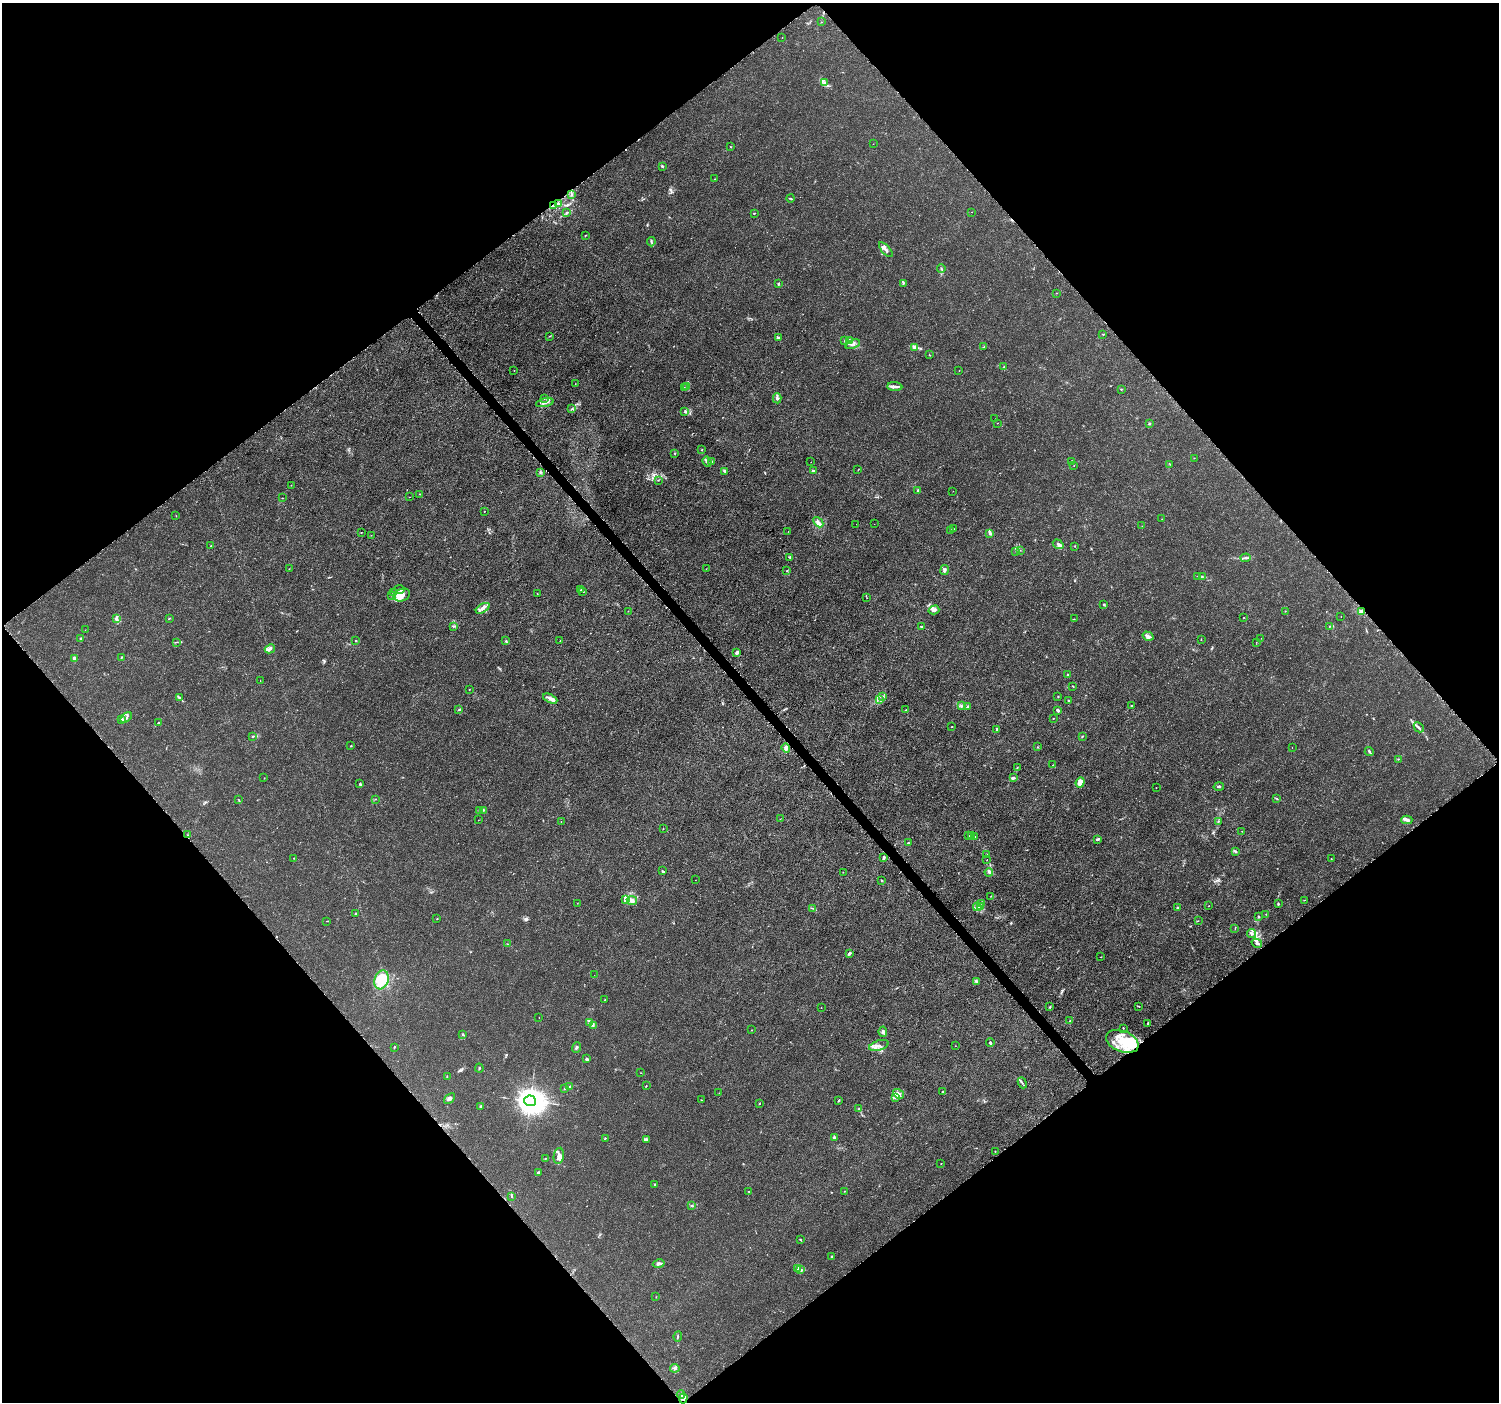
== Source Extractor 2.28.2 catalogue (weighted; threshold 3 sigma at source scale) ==
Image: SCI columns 23-6009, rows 166-5763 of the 6037 x 5992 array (HDU 1 of 3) = the unmasked area's bounding box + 8 px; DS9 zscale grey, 4 x 4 block average (1 PNG px = mean of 4 x 4 image px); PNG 1501 x 1404 px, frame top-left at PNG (2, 3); each listed source drawn as its Kron ellipse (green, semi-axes under 4 px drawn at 4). Shown black and unused: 50% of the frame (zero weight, under 3 of 5 exposures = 2% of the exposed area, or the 3 px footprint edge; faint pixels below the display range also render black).
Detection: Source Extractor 2.28.2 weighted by HDU 2 'WHT'. Background 0.00147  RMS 7.1e-04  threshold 0.00317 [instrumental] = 3 sigma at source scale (4.5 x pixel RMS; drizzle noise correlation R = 1.50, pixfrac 1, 0.0396/0.0396 arcsec/px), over >= 5 px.
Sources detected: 356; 1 too faint to see at this stretch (4 x 4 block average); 3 inside a brighter object's white glare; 12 cosmic-ray / hot-pixel residue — neither listed nor drawn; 7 coinciding with a brighter row at this scale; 49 inside a brighter listed object's ellipse — not listed separately; the other 284 listed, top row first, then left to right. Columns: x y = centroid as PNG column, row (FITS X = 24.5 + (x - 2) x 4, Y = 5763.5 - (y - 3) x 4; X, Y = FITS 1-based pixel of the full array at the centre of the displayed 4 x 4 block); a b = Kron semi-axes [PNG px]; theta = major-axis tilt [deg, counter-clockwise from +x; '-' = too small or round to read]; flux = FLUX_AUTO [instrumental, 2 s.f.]
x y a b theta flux
821 22 2 2 - 0.15
782 38 2 2 - 0.12
825 82 3 2 - 0.52
873 144 2 2 - 0.068
731 147 2 2 - 0.2
662 166 3 2 - 0.46
715 179 2 2 - 0.16
571 195 2 2 - 0.2
791 198 4 2 - 0.31
558 204 2 2 - 0.2
553 206 3 2 - 0.72
567 212 3 2 - 0.45
972 212 2 2 - 0.13
754 213 3 2 - 0.21
585 235 3 2 - 0.26
651 242 4 2 - 0.37
886 250 9 3 -49 1.5
941 269 4 2 - 0.43
778 283 3 2 - 0.35
903 283 3 2 - 0.47
1056 293 2 2 - 0.15
1103 334 2 2 - 0.25
549 336 2 2 - 0.15
779 337 2 2 - 0.32
849 340 3 3 - 0.71
845 341 2 2 - 0.29
853 344 7 4 23 1.5
983 347 3 2 - 0.36
915 348 3 3 - 0.81
929 355 2 2 - 0.12
1004 367 3 2 - 0.53
514 370 2 2 - 0.099
959 371 2 2 - 0.087
575 384 2 2 - 0.11
895 386 7 3 -6 1.5
684 387 2 2 - 0.19
687 387 2 2 - 0.2
1121 389 2 2 - 0.2
544 398 2 2 - 0.19
777 398 5 3 - 1.2
545 403 9 3 12 1.7
572 409 3 2 - 0.35
685 412 4 2 - 0.54
995 419 2 2 - 0.12
997 423 2 2 - 0.14
1149 423 3 2 - 0.48
702 450 2 2 - 0.19
675 453 3 2 - 0.27
1194 458 2 2 - 0.17
712 461 2 2 - 0.25
1071 461 2 2 - 0.29
707 462 5 3 - 1.2
811 462 2 2 - 0.091
1170 464 2 2 - 0.1
1074 466 2 2 - 0.1
813 470 2 2 - 0.48
858 470 2 2 - 0.15
724 471 4 2 - 0.71
540 472 2 2 - 0.37
658 480 2 2 - 0.11
291 485 2 2 - 0.11
918 491 3 2 - 0.96
953 491 2 2 - 0.1
420 494 2 2 - 0.14
409 497 2 2 - 0.11
282 498 2 2 - 0.19
484 511 2 2 - 0.12
176 516 2 2 - 0.11
1162 519 2 2 - 0.093
818 522 6 3 -46 1.3
856 524 2 2 - 0.061
874 524 2 2 - 0.072
1142 526 2 2 - 0.081
953 529 3 2 - 0.42
788 531 2 2 - 0.1
951 531 3 2 - 0.4
361 533 2 2 - 0.2
990 533 2 2 - 1.4
371 535 2 2 - 0.11
1058 544 6 4 -34 1.2
211 545 2 2 - 0.17
1075 546 2 2 - 0.15
1020 550 2 2 - 0.14
1016 551 2 2 - 0.13
790 558 3 2 - 0.35
1246 558 5 2 - 1
289 569 2 2 - 0.18
706 569 2 2 - 0.068
787 570 2 2 - 0.27
945 570 5 3 - 0.93
1198 576 2 2 - 0.21
1202 576 2 2 - 0.16
398 590 6 2 11 0.91
581 590 2 2 - 0.36
583 591 3 2 - 0.3
393 592 3 2 - 0.46
537 594 2 2 - 0.13
392 595 3 3 - 0.47
402 595 8 6 23 4.1
867 598 2 2 - 0.092
1104 604 2 2 - 0.4
483 608 8 4 32 2.4
934 610 5 3 - 1.1
628 611 2 2 - 0.14
1285 611 2 2 - 0.19
1361 612 2 2 - 3.2
1341 617 2 2 - 0.071
169 618 3 2 - 0.25
1244 618 2 2 - 0.2
116 619 3 2 - 0.63
1074 619 2 2 - 0.16
453 626 4 2 - 0.52
922 626 3 2 - 0.45
1330 626 2 2 - 0.21
85 630 2 2 - 0.072
1148 636 6 3 -30 2
1261 638 2 2 - 0.063
81 639 2 2 - 0.58
356 640 2 2 - 0.22
560 640 2 2 - 0.16
1201 640 2 2 - 0.13
506 641 3 2 - 0.4
176 642 2 2 - 0.11
1256 642 2 2 - 0.1
270 649 5 3 - 0.9
737 652 3 2 - 1.2
121 657 3 2 - 0.29
74 658 2 2 - 1.7
1068 675 3 2 - 0.31
260 681 2 2 - 0.088
1073 686 3 2 - 0.21
469 689 2 2 - 0.11
882 696 2 2 - 0.3
1058 696 2 2 - 0.31
180 698 4 2 - 1
550 699 7 3 -26 1.6
880 700 2 2 - 0.27
1068 701 2 2 - 0.43
1131 705 3 2 - 0.22
961 706 2 2 - 0.23
968 706 4 2 - 0.48
459 710 4 2 - 0.4
905 710 2 2 - 0.18
1058 710 4 2 - 0.89
126 718 6 2 38 1.3
1053 718 2 2 - 0.14
121 719 4 3 - 0.77
158 722 2 2 - 0.21
951 727 2 2 - 0.18
1419 727 5 2 - 0.83
997 729 4 2 - 0.67
253 736 4 2 - 0.47
1082 736 2 2 - 0.27
351 746 2 2 - 0.41
1037 747 2 2 - 0.2
1292 747 2 2 - 0.25
786 748 5 3 - 2.1
1369 751 4 2 - 0.58
1398 759 3 2 - 0.2
1053 765 2 2 - 0.25
1017 767 3 2 - 0.33
264 778 2 2 - 0.16
1013 778 4 2 - 0.99
1080 782 5 4 - 3.5
360 784 4 2 - 0.44
1219 787 5 2 - 0.59
1156 788 2 2 - 0.16
376 799 2 2 - 0.25
1277 799 3 2 - 0.27
239 800 3 2 - 0.25
483 810 3 3 - 0.49
479 811 2 2 - 0.19
780 819 2 2 - 0.074
478 820 2 2 - 0.11
1407 820 5 3 - 1
561 821 2 2 - 0.15
1218 821 3 2 - 0.35
663 829 2 2 - 0.093
1242 831 2 2 - 0.17
187 835 2 2 - 0.35
971 835 3 2 - 0.48
969 836 3 2 - 0.36
975 836 3 2 - 0.5
1098 839 4 2 - 0.93
908 843 3 2 - 0.46
1235 851 3 2 - 0.46
987 854 3 2 - 0.23
884 857 4 2 - 1.1
293 858 2 2 - 0.11
1331 859 2 2 - 0.16
987 860 2 2 - 0.086
662 871 3 3 - 0.44
843 872 2 2 - 0.13
989 872 4 2 - 1
695 880 2 2 - 0.12
881 880 2 2 - 0.19
991 896 2 2 - 0.18
626 900 4 2 - 3.5
632 900 5 4 - 1.7
1304 900 2 2 - 0.2
577 903 2 2 - 0.11
982 903 4 2 - 0.54
1278 904 3 2 - 0.49
1209 906 2 2 - 0.13
977 907 4 2 - 0.85
980 907 2 2 - 0.25
813 908 2 2 - 0.15
1178 908 3 2 - 0.64
356 914 2 2 - 0.92
1266 914 2 2 - 0.19
1258 916 2 2 - 0.29
437 919 2 2 - 0.25
327 921 2 2 - 0.2
1198 921 2 2 - 0.17
1235 928 2 2 - 0.23
1252 933 4 4 - 1.3
1257 943 5 3 - 1.1
507 944 2 2 - 0.33
850 953 3 2 - 1.1
1101 957 2 2 - 0.16
594 975 2 2 - 0.061
382 980 9 7 70 16
976 981 4 2 - 0.63
605 1000 2 2 - 0.21
1139 1006 2 2 - 0.18
1050 1007 3 2 - 0.34
821 1008 2 2 - 0.097
539 1017 2 2 - 0.12
1070 1021 2 2 - 0.29
590 1022 2 2 - 0.12
1148 1023 3 2 - 0.61
593 1025 2 2 - 0.26
1123 1028 2 2 - 0.19
752 1030 2 2 - 0.15
883 1032 5 3 - 0.91
463 1035 3 2 - 0.34
1122 1041 17 10 -21 9.8
990 1042 4 2 - 0.58
879 1045 10 5 17 2.3
955 1046 2 2 - 0.085
394 1047 3 2 - 0.32
576 1048 5 3 - 0.71
586 1059 4 3 - 0.87
479 1068 4 2 - 0.35
641 1073 2 2 - 0.1
447 1077 2 2 - 0.22
1022 1083 6 2 -67 0.57
570 1086 3 2 - 0.61
646 1086 2 2 - 0.19
565 1088 3 2 - 0.39
943 1092 2 2 - 0.65
719 1093 2 2 - 0.1
898 1094 6 4 -36 1.9
449 1098 6 3 41 1.3
895 1098 3 2 - 0.51
701 1100 2 2 - 0.19
530 1101 6 5 - 940
838 1101 2 2 - 0.29
759 1104 2 2 - 0.27
481 1106 3 2 - 0.39
859 1109 2 2 - 0.29
834 1137 2 2 - 0.75
605 1138 2 2 - 0.37
646 1140 3 3 - 1.1
995 1151 2 2 - 0.16
559 1156 8 5 80 2
545 1158 2 2 - 0.13
941 1163 2 2 - 0.17
538 1173 3 2 - 0.45
655 1184 3 2 - 0.32
845 1191 3 2 - 0.26
749 1192 2 2 - 0.17
511 1196 2 2 - 0.28
691 1205 3 2 - 0.21
800 1240 3 2 - 0.25
831 1257 3 2 - 0.39
659 1264 6 3 12 1.2
797 1269 3 3 - 0.69
800 1269 3 2 - 0.48
656 1297 2 2 - 0.14
678 1336 5 2 - 0.41
675 1368 4 4 - 1.1
681 1395 4 3 - 0.89
683 1398 5 4 - 1.4
Overlapping masked pixels (flux is a lower limit): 2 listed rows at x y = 187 835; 683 1398
Diffuse or blended objects may show on this block-average render without a row.